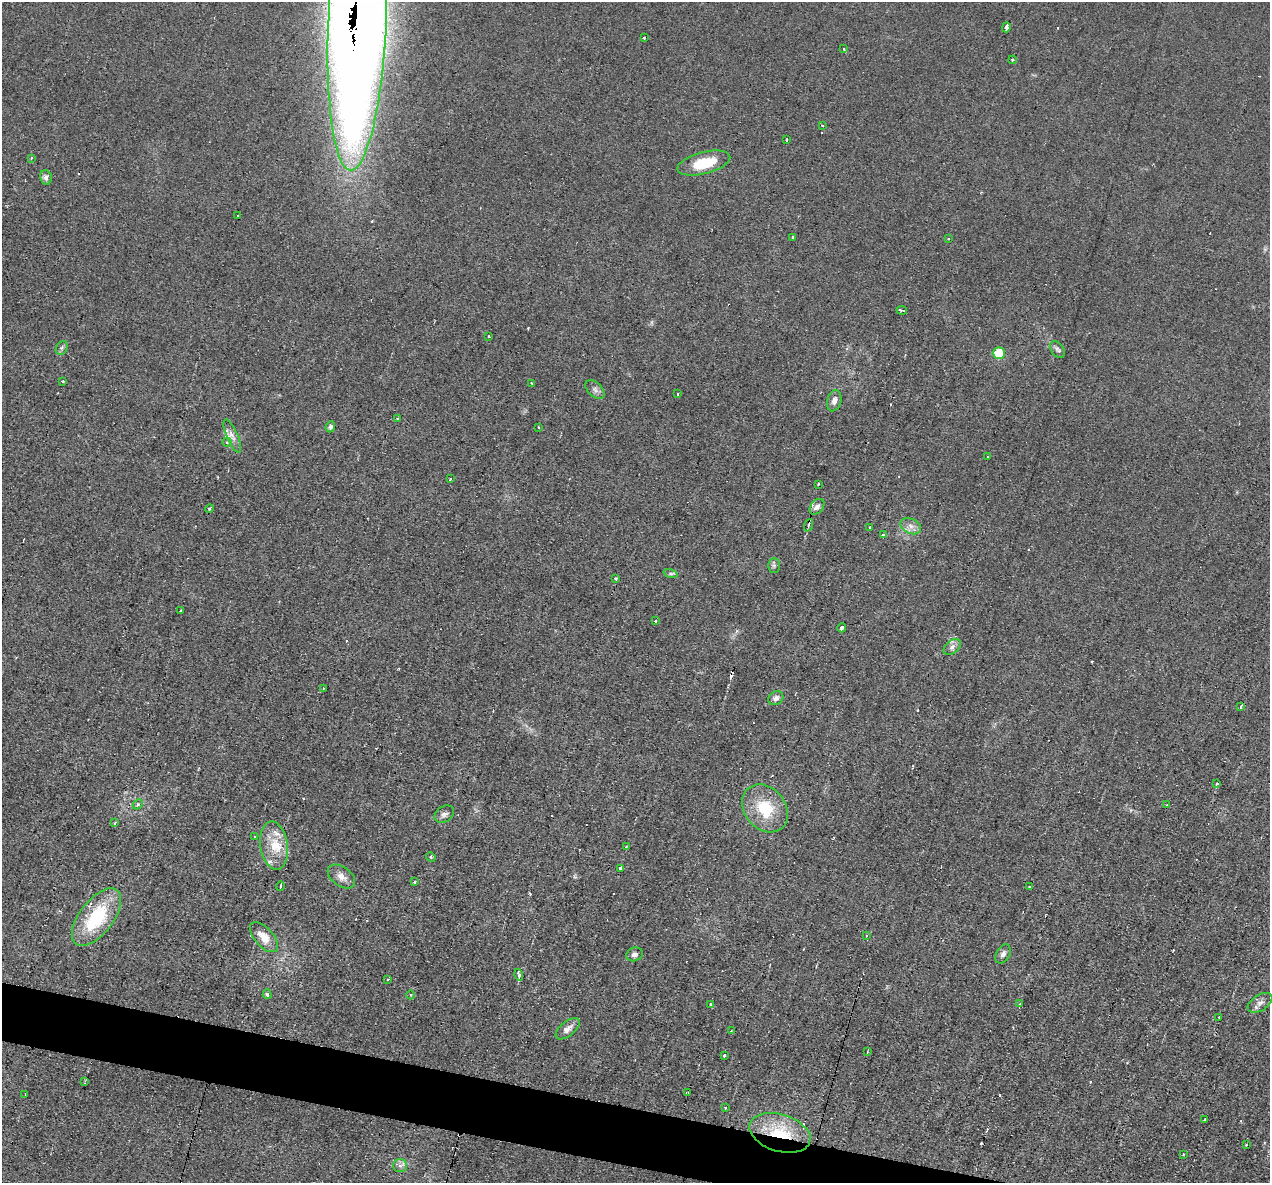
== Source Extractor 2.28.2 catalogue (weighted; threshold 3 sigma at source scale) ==
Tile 6 of 4 x 4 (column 2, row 2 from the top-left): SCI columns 1269-2536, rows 2609-3789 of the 5071 x 5095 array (HDU 1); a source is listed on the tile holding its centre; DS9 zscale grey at full resolution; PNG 1272 x 1185 px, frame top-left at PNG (2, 2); each listed source drawn as its Kron ellipse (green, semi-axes under 4 px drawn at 4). Shown black and unused: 3% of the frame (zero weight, under 2 of 3 exposures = <1% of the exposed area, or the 3 px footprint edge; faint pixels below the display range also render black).
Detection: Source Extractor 2.28.2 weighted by HDU 2 'WHT'; one run over the whole footprint, this tile lists its part. Background 0.0451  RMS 0.0069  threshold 0.031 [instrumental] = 3 sigma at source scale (4.5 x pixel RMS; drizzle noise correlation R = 1.50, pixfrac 1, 0.05/0.05 arcsec/px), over >= 5 px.
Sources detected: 109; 17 cosmic-ray / hot-pixel residue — neither listed nor drawn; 4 inside a brighter listed object's ellipse — not listed separately; the other 88 listed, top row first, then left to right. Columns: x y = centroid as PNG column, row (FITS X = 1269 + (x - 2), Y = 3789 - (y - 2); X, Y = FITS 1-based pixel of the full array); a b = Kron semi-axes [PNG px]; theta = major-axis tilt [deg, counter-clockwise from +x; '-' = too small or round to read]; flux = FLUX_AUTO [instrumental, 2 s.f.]
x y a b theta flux
357 22 148 29 87 2400
1006 27 5 3 - 11
644 38 3 3 - 1.1
844 49 3 3 - 6.7
1013 60 4 3 - 0.83
822 126 3 2 - 0.75
787 140 3 3 - 1.3
31 158 3 2 - 0.77
704 163 27 11 15 25
46 177 7 6 - 2.6
237 215 3 3 - 5.9
793 237 3 2 - 0.73
948 239 3 2 - 0.7
902 310 5 3 - 3.4
489 337 3 2 - 1.1
62 348 7 5 60 1.4
1057 350 9 6 -50 2.1
999 353 6 6 - 22
63 381 4 3 - 1
532 383 4 3 - 0.87
595 389 11 7 -43 3
678 394 3 3 - 1.9
834 401 11 7 76 3.9
398 418 3 2 - 0.67
330 427 6 4 67 1.5
538 427 3 2 - 0.68
232 436 18 5 -66 4.8
227 442 4 4 - 1.6
988 457 2 2 - 0.77
451 479 3 2 - 0.78
818 484 3 2 - 1.6
817 507 9 6 48 3.3
209 508 4 3 - 1.1
809 525 6 4 69 1
911 526 11 7 -25 4.3
870 528 3 3 - 1.8
883 535 3 3 - 9.9
774 565 7 6 - 1.6
671 574 7 4 -19 1.4
616 579 3 3 - 1.3
181 611 3 3 - 1.7
655 621 3 3 - 1.2
842 628 4 3 - 6.2
952 647 10 6 39 2.9
323 688 3 3 - 1.1
776 698 8 6 37 2.8
1241 706 4 3 - 3.1
1217 784 3 3 - 6.9
138 804 6 4 46 1.1
1167 804 3 2 - 0.5
765 808 26 20 -50 30
444 814 11 7 33 3
115 823 4 2 - 2.8
255 837 3 2 - 1.1
274 846 24 13 -81 17
626 847 4 3 - 0.93
431 857 5 4 - 0.89
620 868 4 3 - 17
341 876 15 9 -35 5.7
415 882 3 3 - 3.3
280 886 5 3 - 3.2
1029 887 3 3 - 1.2
97 917 34 17 52 50
866 936 4 3 - 0.61
264 937 18 9 -48 10
634 954 8 6 21 2.8
1003 954 10 7 62 2.8
519 975 6 3 -73 2.8
388 979 3 3 - 1.3
267 994 5 4 - 1.3
411 995 4 3 - 0.6
1020 1003 3 2 - 0.49
1260 1003 14 8 33 4
710 1004 3 3 - 2.3
1219 1018 3 3 - 4
568 1029 14 7 39 4.6
731 1031 3 2 - 0.58
867 1052 3 2 - 0.85
724 1055 3 3 - 2.1
85 1082 4 2 - 0.65
688 1093 3 3 - 2.1
25 1094 4 2 - 1.1
725 1107 3 3 - 2.6
1205 1119 3 2 - 0.87
780 1133 31 18 -17 41
1246 1145 2 2 - 0.54
1183 1154 2 2 - 0.74
400 1166 7 6 - 2.6
Overlapping masked pixels (flux is a lower limit): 2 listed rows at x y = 357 22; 780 1133
Isophote crosses this tile's border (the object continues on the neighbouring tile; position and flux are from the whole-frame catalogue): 1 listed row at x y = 357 22